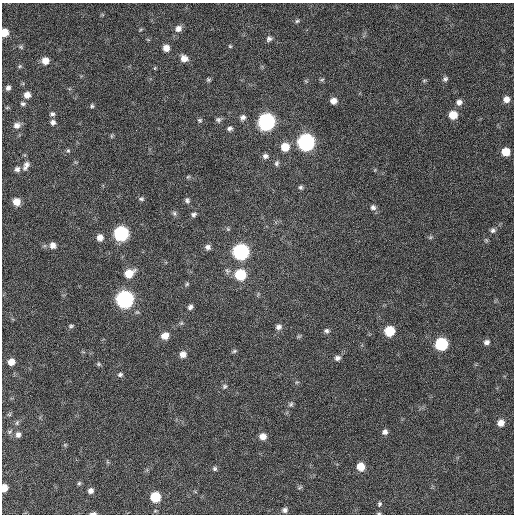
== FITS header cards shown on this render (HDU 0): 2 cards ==
NAXIS1  =                  512 / Axis length
NAXIS2  =                  512 / Axis length

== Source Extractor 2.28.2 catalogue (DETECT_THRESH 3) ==
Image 512 x 512 px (HDU 0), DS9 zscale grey, 1 PNG px = 1 image px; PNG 516 x 516 px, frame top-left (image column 1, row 512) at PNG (2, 3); no overlay
Background 384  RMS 9.7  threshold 29.2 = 3 sigma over >= 5 px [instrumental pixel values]
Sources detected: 99; all 99 listed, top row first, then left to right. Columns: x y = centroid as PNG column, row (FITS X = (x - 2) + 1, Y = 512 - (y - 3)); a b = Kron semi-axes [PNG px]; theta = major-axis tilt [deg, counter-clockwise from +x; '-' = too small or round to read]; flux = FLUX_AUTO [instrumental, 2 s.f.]
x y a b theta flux
297 21 6 5 - 1200
178 28 9 8 - 3900
141 29 6 4 19 750
4 32 6 6 - 9300
269 39 8 6 41 1900
230 46 5 4 - 720
21 47 7 5 -23 1100
166 48 7 7 - 4900
184 58 9 8 - 4400
45 61 7 7 - 6100
20 66 5 5 - 1000
155 68 6 3 71 610
445 79 7 6 - 1700
208 80 5 5 - 1000
322 80 7 4 9 970
424 80 6 4 2 880
8 88 6 6 - 2100
27 95 7 7 - 4400
506 99 8 8 - 4300
333 101 7 6 - 4200
459 102 8 7 - 3000
23 104 7 5 -19 1400
92 106 5 4 - 1000
52 114 7 6 - 1600
453 115 7 7 - 10000
243 117 7 6 - 2300
200 120 7 6 - 1100
218 120 8 7 - 1600
53 122 7 6 - 2300
266 122 8 8 - 220000
17 125 9 8 - 3600
229 128 7 6 - 1800
111 136 6 4 -90 810
306 142 8 8 - 220000
285 147 8 8 - 11000
68 151 5 5 - 940
506 152 7 7 - 11000
265 156 8 6 -7 2300
276 163 8 7 - 1700
26 166 14 7 62 3600
17 169 7 7 - 2200
188 177 6 4 3 910
301 187 6 5 - 1400
141 199 7 5 -2 1300
187 200 7 6 - 1600
16 202 7 7 - 7500
373 207 8 7 - 2300
174 213 8 6 -74 1500
194 214 7 6 - 1700
493 230 7 7 - 2000
121 234 8 8 - 120000
430 237 6 5 - 1100
100 238 7 6 - 4200
486 240 7 4 -45 1000
53 245 8 7 - 3800
208 247 7 7 - 2300
241 252 8 8 - 180000
129 273 9 7 31 11000
240 275 8 8 - 32000
187 284 6 5 - 1000
124 299 8 8 - 260000
190 307 7 5 49 2000
181 323 6 5 - 1000
71 326 7 4 15 1200
279 327 8 7 - 2500
326 331 7 6 - 1800
389 331 7 7 - 23000
165 336 8 7 - 6100
299 336 7 4 18 870
487 342 7 6 - 2400
441 344 8 7 - 66000
234 351 8 4 25 1100
183 354 7 7 - 4600
337 358 7 6 - 2400
11 362 6 5 - 4900
98 364 6 5 - 1100
120 374 7 6 - 1500
297 382 6 3 18 770
224 386 7 6 - 1400
291 404 7 6 - 1400
9 414 7 5 30 970
17 423 7 5 70 1300
501 423 8 7 - 4600
10 432 8 5 45 1500
385 432 7 6 - 2300
18 435 8 7 - 2500
263 436 7 7 - 5100
65 445 5 5 - 750
361 466 7 7 - 9500
215 469 6 6 - 1400
79 483 6 5 - 1000
300 487 8 4 35 1000
4 488 6 5 - 7000
91 491 6 6 - 2600
155 497 7 7 - 22000
379 504 6 5 - 1100
285 510 7 7 - 2200
93 513 7 3 3 1700
379 513 6 3 -7 730
At the frame edge (FLAGS 8, measured only in part): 4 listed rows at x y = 4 32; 4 488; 93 513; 379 513